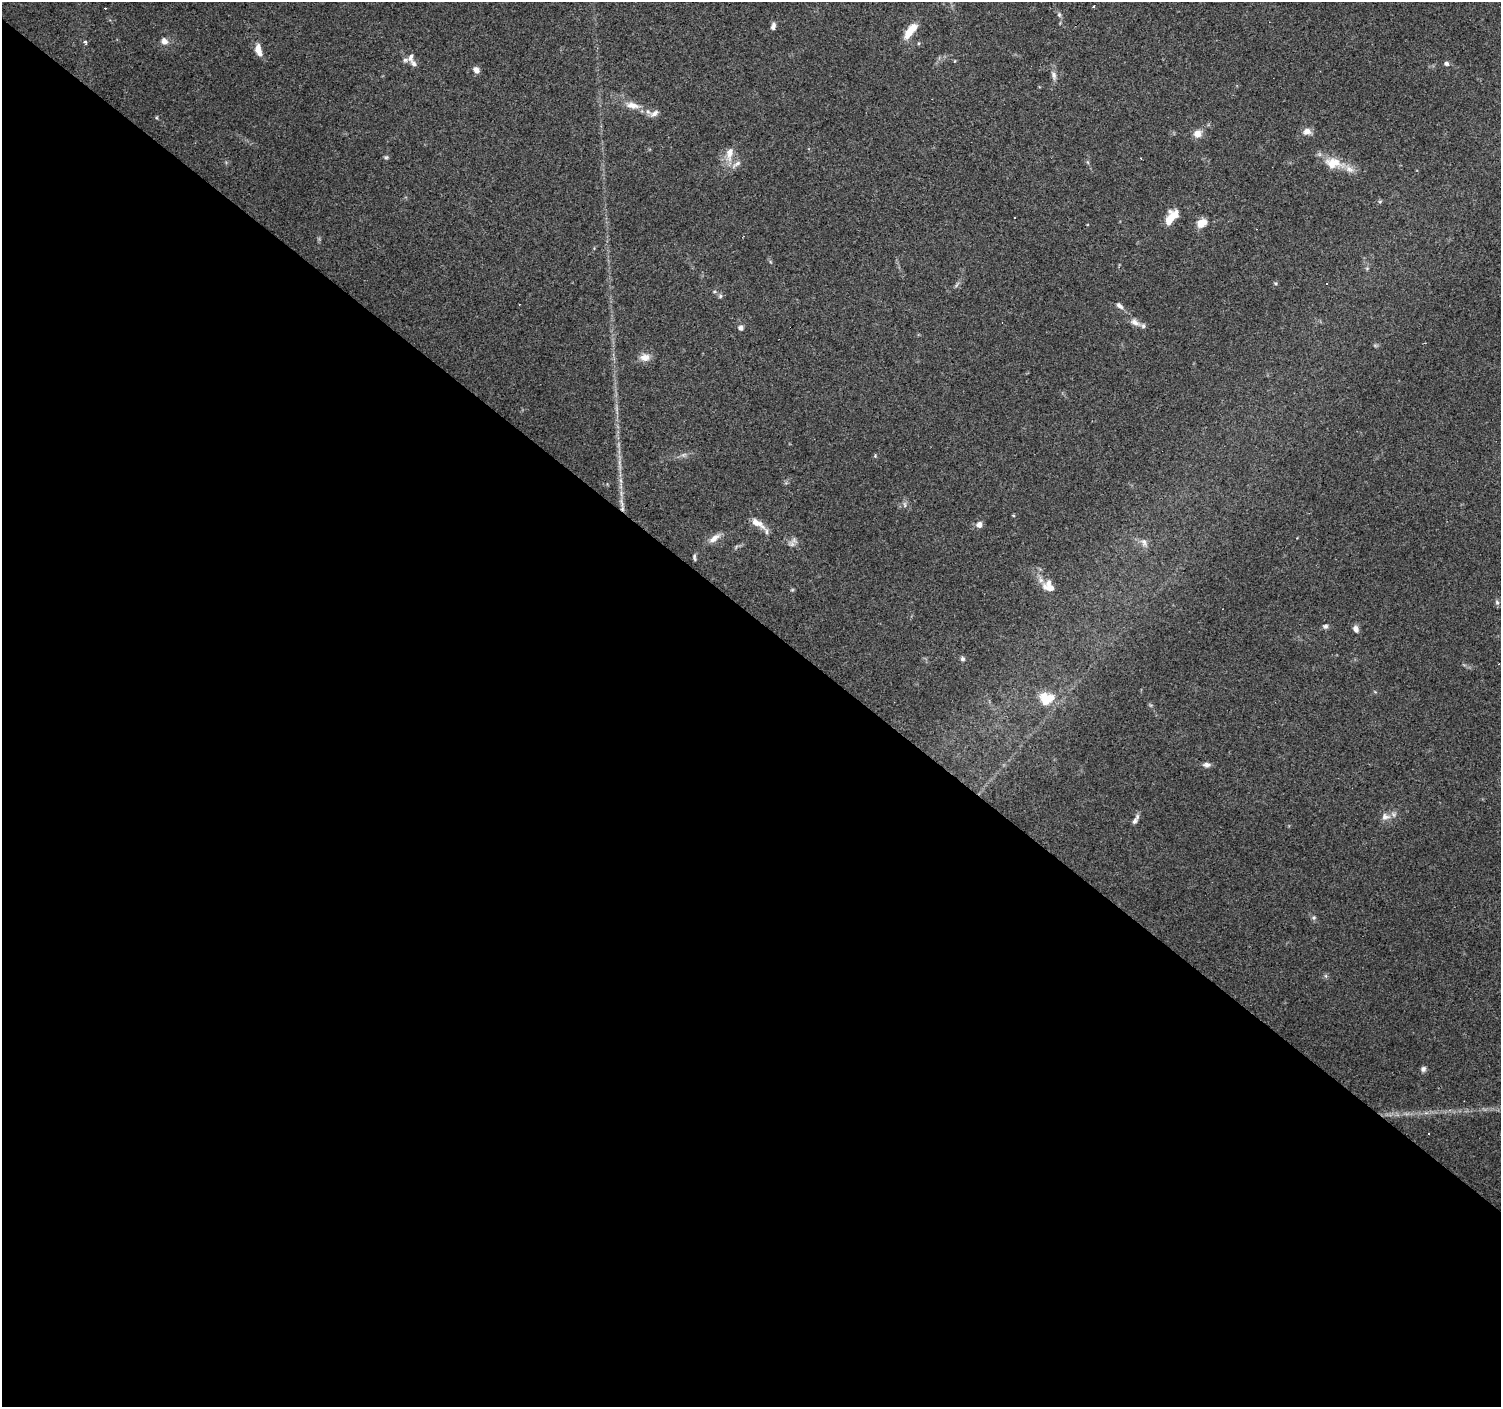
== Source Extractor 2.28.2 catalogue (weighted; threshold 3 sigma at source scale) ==
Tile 14 of 4 x 4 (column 2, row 4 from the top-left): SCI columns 1500-2998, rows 168-1572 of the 6000 x 6021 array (HDU 1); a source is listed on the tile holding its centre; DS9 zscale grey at full resolution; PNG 1503 x 1409 px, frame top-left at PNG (2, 2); no overlay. Shown black and unused: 56% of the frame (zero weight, under 3 of 4 exposures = <1% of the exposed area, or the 3 px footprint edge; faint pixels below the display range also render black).
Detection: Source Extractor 2.28.2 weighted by HDU 2 'WHT'; one run over the whole footprint, this tile lists its part. Background 0.0861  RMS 0.0052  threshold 0.0234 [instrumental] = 3 sigma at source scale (4.5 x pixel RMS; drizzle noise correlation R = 1.50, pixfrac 1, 0.0396/0.0396 arcsec/px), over >= 5 px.
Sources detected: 65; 8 cosmic-ray / hot-pixel residue — not listed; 5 inside a brighter listed object's ellipse — not listed separately; the other 52 listed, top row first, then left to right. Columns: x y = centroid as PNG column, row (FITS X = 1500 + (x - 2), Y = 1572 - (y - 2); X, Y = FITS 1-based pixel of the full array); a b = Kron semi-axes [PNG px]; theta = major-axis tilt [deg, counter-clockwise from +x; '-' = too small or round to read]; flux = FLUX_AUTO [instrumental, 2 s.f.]
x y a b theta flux
1059 15 7 5 -70 1.1
773 26 9 5 78 2.1
910 31 21 8 52 9.3
164 41 9 8 - 3
85 42 5 3 - 1.1
919 43 5 3 - 0.53
258 50 13 6 -76 5.6
1446 63 6 5 - 1.5
414 64 11 7 -54 2.1
476 70 7 6 - 2.9
1054 75 13 7 -78 2.5
632 105 20 9 -11 5.9
654 114 14 7 35 2.7
1307 131 10 8 10 3.6
1197 133 11 10 - 4.2
730 153 22 9 80 6.2
386 157 6 5 - 0.88
1334 163 28 15 -8 11
736 164 18 6 37 2.8
1380 201 6 4 2 0.75
1171 217 19 9 52 9.5
1202 223 11 8 29 6.7
1275 283 5 3 - 0.56
720 296 6 5 - 0.93
1119 306 10 6 -42 2.2
1135 322 15 8 -28 3.3
741 328 6 6 - 1.9
1375 345 7 4 -19 0.76
645 357 14 10 3 4.4
875 456 5 4 - 0.6
621 480 9 4 -81 1.6
622 503 17 4 -75 2.9
905 505 9 4 -89 1.2
1013 516 4 3 - 0.53
757 523 22 8 -33 5.4
979 525 5 5 - 3.7
714 538 17 7 37 3.9
1144 542 12 7 -65 2.5
792 544 11 8 -40 2.6
694 557 8 4 -86 1
1049 586 16 12 -44 6.8
792 590 6 3 18 0.58
1497 603 6 4 -43 0.96
1325 626 7 6 - 1.3
1356 629 7 6 - 2.7
962 659 6 5 - 1.3
1047 698 21 16 5 11
1207 765 11 5 -4 1.9
1385 817 13 10 -3 3.7
1136 819 15 5 63 2.1
1314 918 7 5 69 1
1423 1069 7 6 - 1.6